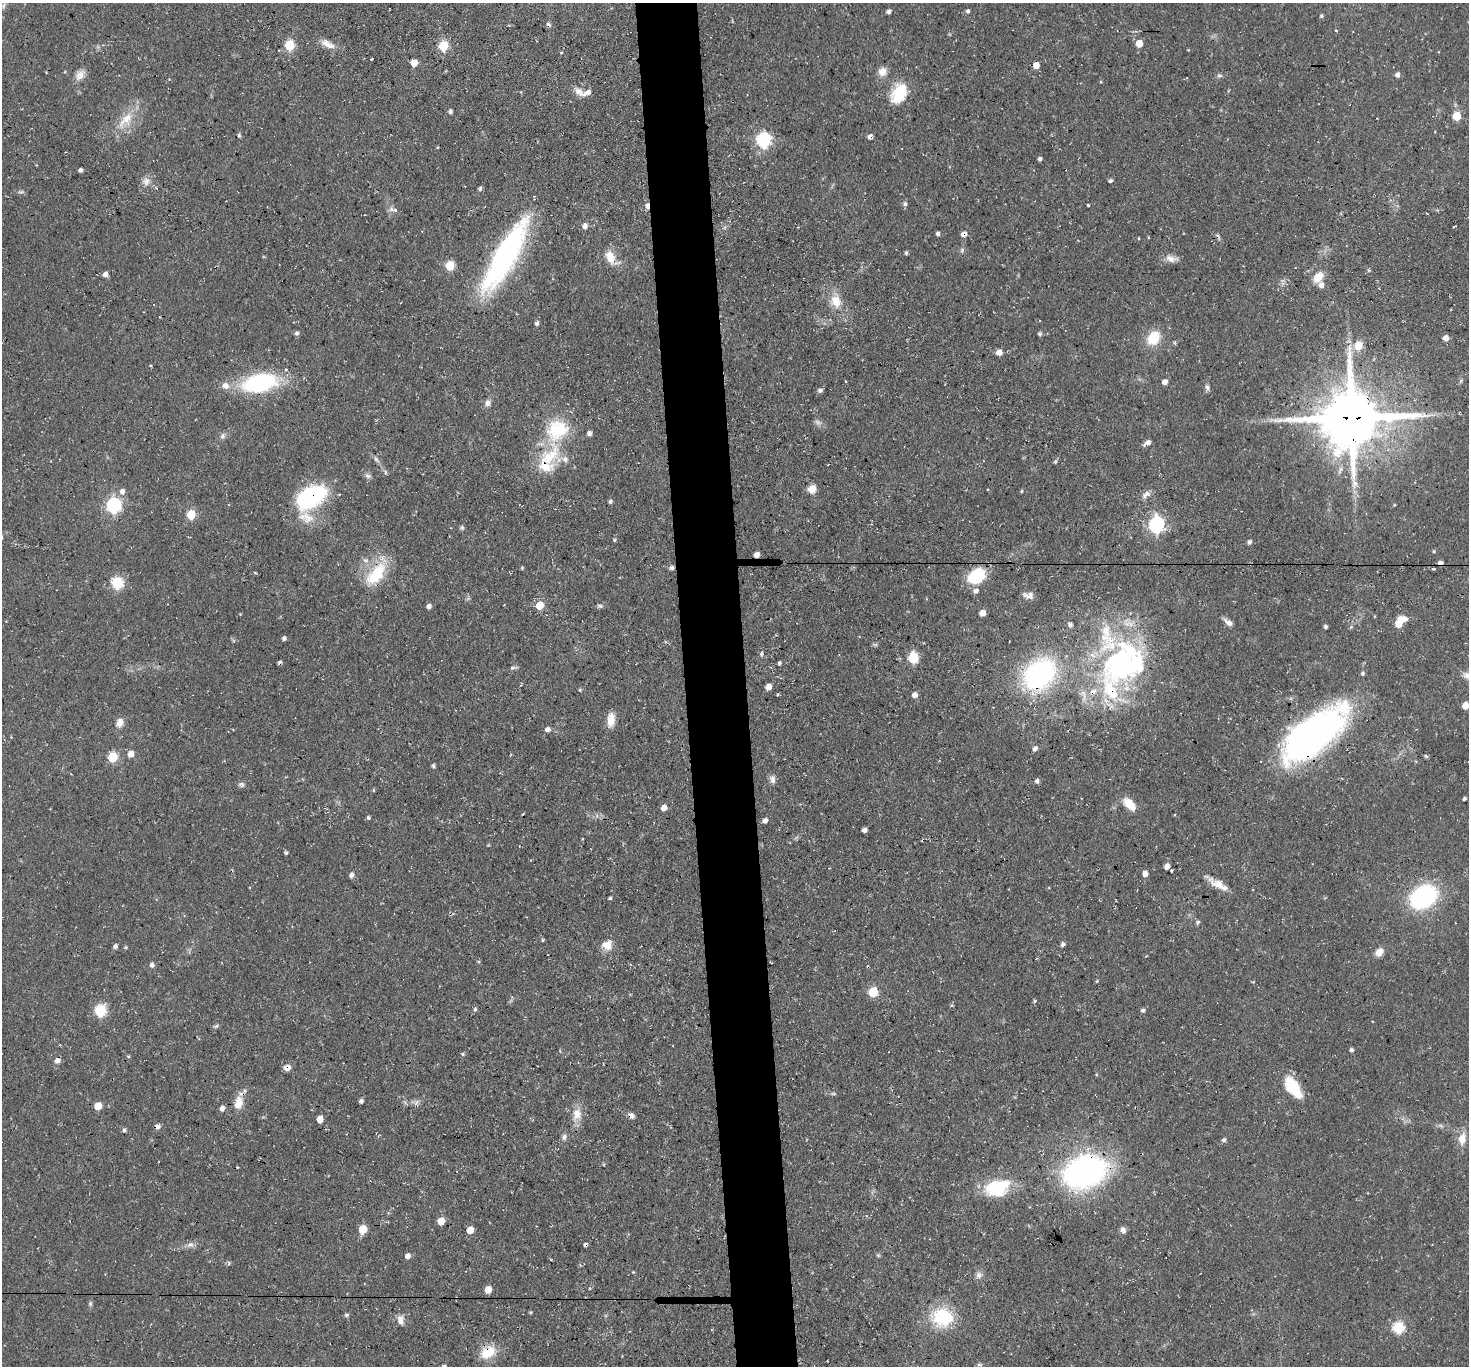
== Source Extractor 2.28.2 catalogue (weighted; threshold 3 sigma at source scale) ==
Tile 5 of 3 x 3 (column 2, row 2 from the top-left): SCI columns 1468-2934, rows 1524-2887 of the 4401 x 4372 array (HDU 1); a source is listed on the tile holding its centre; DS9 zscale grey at full resolution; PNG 1471 x 1368 px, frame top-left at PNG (2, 3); no overlay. Shown black and unused: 4% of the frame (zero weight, under 3 of 4 exposures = <1% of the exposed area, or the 3 px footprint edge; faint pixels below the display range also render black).
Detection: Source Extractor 2.28.2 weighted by HDU 2 'WHT'; one run over the whole footprint, this tile lists its part. Background 0.055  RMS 0.0051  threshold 0.023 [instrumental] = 3 sigma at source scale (4.5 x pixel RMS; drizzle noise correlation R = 1.50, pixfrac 1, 0.05/0.05 arcsec/px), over >= 5 px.
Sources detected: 232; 9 cosmic-ray / hot-pixel residue — not listed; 11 inside a brighter listed object's ellipse — not listed separately; the other 212 listed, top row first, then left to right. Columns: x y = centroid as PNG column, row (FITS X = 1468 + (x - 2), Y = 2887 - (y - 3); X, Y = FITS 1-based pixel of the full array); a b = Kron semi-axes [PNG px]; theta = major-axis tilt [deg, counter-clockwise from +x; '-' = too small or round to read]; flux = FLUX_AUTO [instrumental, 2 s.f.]
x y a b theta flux
3 6 8 5 83 1.1
889 11 5 4 - 1.5
968 11 5 5 - 1.1
1321 16 4 4 - 0.84
1336 30 3 3 - 0.47
1139 43 5 5 - 8.4
328 44 21 8 -26 4.9
289 45 6 5 - 29
443 46 6 5 - 28
561 52 4 3 - 0.5
371 59 3 2 - 0.81
414 63 5 5 - 6.3
1036 65 5 5 - 5.1
882 72 10 10 - 4.4
80 75 15 9 47 3.9
1397 75 5 4 - 2.1
1219 76 8 5 5 1.2
578 91 15 8 -43 3.7
899 93 25 16 61 17
450 111 4 4 - 1.3
1457 116 5 5 - 17
126 120 29 13 46 12
239 135 5 4 - 0.87
870 137 6 4 77 1.8
764 140 7 6 - 96
1040 159 4 3 - 1.5
80 170 4 4 - 1.4
1110 181 5 4 - 0.99
146 182 11 10 - 3.2
480 189 6 4 76 1.1
21 192 8 4 8 0.94
905 204 6 5 - 1.2
1088 205 3 3 - 0.8
647 206 6 4 -87 3.1
395 210 4 4 - 1.5
585 226 7 6 - 2
1454 226 3 2 - 0.44
938 234 4 4 - 1.3
964 234 7 6 - 2.3
1148 237 4 3 - 0.39
1138 238 3 3 - 0.56
962 250 6 4 73 0.86
906 253 5 3 - 0.83
505 255 68 18 61 130
611 258 21 12 -56 7.9
1171 259 16 9 -12 3.6
450 265 6 5 - 22
1368 270 5 3 - 0.63
105 274 5 4 - 3.4
1318 277 13 9 51 7.1
836 301 17 13 -74 8.5
537 323 5 4 - 1.4
297 333 6 5 - 1.3
1040 334 5 4 - 1
1153 338 14 11 57 14
1446 338 5 5 - 3.2
1358 345 9 8 - 7.4
999 352 7 6 - 3
150 366 3 3 - 0.62
285 370 5 5 - 0.98
845 381 3 2 - 0.37
1165 382 5 5 - 2.8
259 383 23 12 12 86
225 386 8 7 - 3.9
1207 387 9 6 -80 1.5
820 390 5 4 - 1.5
487 403 8 7 - 2.1
1352 418 20 18 10 3800
817 422 9 6 -28 1.6
557 430 33 29 31 29
589 433 5 5 - 1.9
222 436 8 6 51 1.6
1147 443 8 4 30 2.8
376 459 9 5 -59 1.3
565 459 9 8 - 2.8
1055 462 5 4 - 0.8
544 466 28 13 -10 11
385 472 6 4 -72 0.76
368 476 8 6 -15 1.4
1354 484 12 8 88 3.4
812 489 9 8 - 5.1
1022 491 4 3 - 0.6
122 492 7 7 - 2.4
1146 494 13 6 41 2.6
312 497 38 22 32 47
610 502 6 4 -87 0.96
114 505 7 6 - 110
1394 505 3 3 - 0.48
191 514 6 5 - 21
1156 524 7 6 - 150
462 528 6 5 - 0.93
614 540 5 4 - 0.75
1249 542 5 4 - 1.4
1434 551 4 4 - 0.58
757 555 5 4 - 3.2
365 560 9 6 -26 1.9
1440 562 6 4 0 1.6
522 568 5 4 - 0.59
672 568 6 6 - 1.4
1434 569 4 3 - 0.59
255 573 5 3 - 0.47
376 574 37 17 52 21
976 576 14 11 38 33
117 583 6 6 - 48
976 591 6 6 - 2.2
1028 595 13 7 -8 3
539 605 6 5 - 12
429 606 5 5 - 2
600 606 8 4 -21 1
982 613 5 5 - 4.4
1400 621 15 8 48 8
1228 622 12 6 -36 2.6
1070 625 6 5 - 1.6
1325 627 5 4 - 1
284 638 4 4 - 1.4
875 644 7 4 -18 0.83
761 654 6 5 - 0.98
913 658 7 6 - 30
779 663 4 4 - 0.93
1121 664 67 48 49 130
513 667 11 3 6 0.98
1362 673 6 4 89 0.9
1040 675 33 25 45 91
768 687 5 4 - 4.8
580 690 4 4 - 0.61
777 695 3 2 - 0.91
915 695 5 5 - 2.8
1465 705 5 5 - 7.4
611 720 18 9 85 5.5
120 723 11 8 64 3.6
547 729 6 5 - 2.5
1314 734 73 31 39 190
1035 749 5 4 - 2.2
131 754 6 5 - 4.2
1426 756 6 3 -44 0.62
112 757 6 5 - 27
434 765 8 3 -76 0.79
772 779 11 7 -82 2.3
1037 781 5 4 - 1.5
242 784 10 4 -46 1.2
373 790 5 3 - 0.47
1464 799 4 3 - 0.89
1129 804 16 9 -46 8.9
664 808 5 5 - 3.9
368 818 4 4 - 1
765 821 5 5 - 2.2
864 830 4 4 - 2.2
286 853 4 3 - 1
1167 866 5 4 - 3.3
1171 870 3 3 - 4
1145 874 5 5 - 2.8
351 875 7 5 77 1.6
1218 884 26 8 -30 6.9
1423 897 23 17 34 72
610 898 4 3 - 0.81
1198 922 6 5 - 0.84
543 940 5 4 - 0.59
1062 944 7 5 53 1.2
607 945 13 12 - 5.5
115 946 5 4 - 1.5
126 947 5 4 - 0.63
1379 952 10 7 45 4.4
152 965 5 5 - 1.8
1097 981 5 3 - 0.49
873 992 6 5 - 22
1035 1001 5 3 - 0.63
475 1009 6 5 - 0.95
1143 1010 5 4 - 1.3
100 1011 6 6 - 46
216 1026 9 4 26 0.91
1351 1050 5 4 - 1.2
462 1054 5 4 - 0.74
128 1056 4 3 - 0.55
57 1060 6 5 - 2.6
287 1068 7 6 - 3.7
1295 1091 30 11 -73 13
833 1093 6 4 -19 0.72
361 1101 4 4 - 1.2
238 1103 16 10 76 7.9
416 1103 10 5 65 1.5
98 1106 5 5 - 10
222 1108 6 5 - 2.5
577 1114 18 12 82 6.9
631 1116 8 7 - 2
320 1119 5 5 - 6.8
157 1126 5 5 - 2.6
1441 1126 7 4 -19 1
124 1130 5 4 - 1.1
564 1137 9 6 80 1.7
1462 1139 17 10 80 5.8
1224 1140 6 5 - 1.1
1084 1172 23 16 21 240
997 1188 27 17 14 28
441 1221 5 5 - 9.2
363 1229 6 5 - 13
470 1230 5 5 - 8.1
1123 1230 8 6 -70 2.4
190 1245 10 8 -3 2.3
878 1255 6 4 -18 0.65
408 1256 5 5 - 2.9
633 1272 4 3 - 0.41
979 1275 9 8 - 2.1
590 1288 5 3 - 0.48
488 1290 5 5 - 7.6
90 1304 6 5 - 0.94
530 1312 4 3 - 0.6
346 1315 6 5 - 0.95
943 1317 15 14 - 35
400 1320 14 9 -83 3.2
1398 1327 6 6 - 44
488 1352 18 12 29 12
979 1365 6 4 0 0.9
Overlapping masked pixels (flux is a lower limit): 18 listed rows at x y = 647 206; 964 234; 1352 418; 544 466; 312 497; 757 555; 1440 562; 376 574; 1121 664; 1040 675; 1314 734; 1218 884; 287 1068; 238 1103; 631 1116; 157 1126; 1084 1172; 488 1352
Isophote crosses this tile's border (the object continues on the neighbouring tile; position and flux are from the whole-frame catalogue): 1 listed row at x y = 1465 705